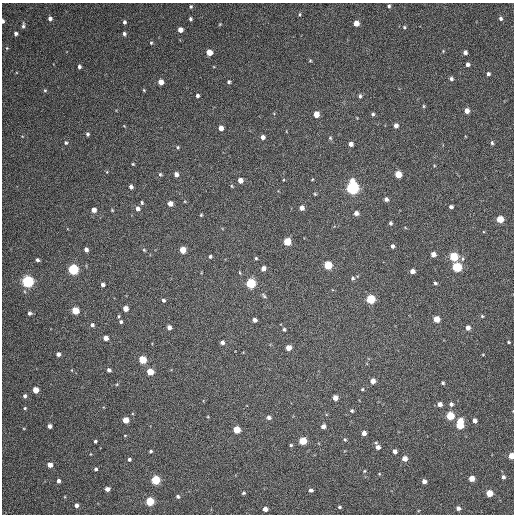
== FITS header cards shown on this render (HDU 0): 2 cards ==
NAXIS1  =                  512 / Axis length
NAXIS2  =                  512 / Axis length

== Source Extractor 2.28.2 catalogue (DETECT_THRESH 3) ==
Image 512 x 512 px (HDU 0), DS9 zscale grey, 1 PNG px = 1 image px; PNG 516 x 516 px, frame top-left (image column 1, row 512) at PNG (2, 3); no overlay
Background 74.8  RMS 8.7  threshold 26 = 3 sigma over >= 5 px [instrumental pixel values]
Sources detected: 160; all 160 listed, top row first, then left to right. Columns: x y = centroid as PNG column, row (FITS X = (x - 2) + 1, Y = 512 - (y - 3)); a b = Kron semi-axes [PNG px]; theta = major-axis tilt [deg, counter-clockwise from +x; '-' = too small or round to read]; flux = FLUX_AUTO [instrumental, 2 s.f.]
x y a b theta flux
191 6 5 4 - 820
389 6 4 4 - 990
300 14 5 3 - 570
50 18 5 4 - 1800
501 18 5 5 - 1400
190 19 4 3 - 1200
3 21 4 3 - 1500
124 22 4 4 - 1300
356 23 5 4 - 5600
220 24 4 3 - 500
23 26 8 4 87 1200
404 27 4 4 - 770
180 30 4 4 - 4500
16 33 4 3 - 1400
124 34 4 4 - 1400
151 43 4 4 - 740
7 48 5 4 - 610
443 51 4 4 - 490
209 52 5 5 - 8100
465 53 4 4 - 2100
310 60 4 4 - 630
468 64 4 4 - 1800
79 67 4 3 - 1300
488 74 4 4 - 1400
451 79 5 4 - 1400
161 82 5 4 - 5600
229 82 4 4 - 1000
45 90 4 4 - 690
144 90 4 3 - 520
197 96 4 4 - 1600
360 96 6 4 80 1200
424 106 5 3 - 630
467 111 4 4 - 4100
316 114 5 4 - 6900
373 114 4 4 - 1000
396 126 4 4 - 2900
221 128 4 4 - 4500
88 134 4 4 - 1200
263 137 4 4 - 2200
330 138 5 4 - 730
66 143 5 4 - 930
492 143 5 4 - 1100
351 144 4 4 - 2700
178 147 5 4 - 700
133 164 3 3 - 580
160 174 5 4 - 810
176 174 5 4 - 2700
398 174 5 5 - 12000
240 180 4 4 - 4100
312 180 4 2 - 440
231 186 5 3 - 590
131 187 4 4 - 2200
352 188 6 5 - 140000
315 194 4 4 - 590
386 199 4 4 - 1800
142 203 4 3 - 810
170 203 4 4 - 4400
451 207 4 4 - 1600
138 208 5 4 - 2100
302 208 5 4 - 3200
94 210 4 4 - 3700
112 210 5 3 - 510
356 213 5 4 - 2500
201 215 3 3 - 650
500 219 5 5 - 15000
390 223 4 4 - 1000
287 242 5 5 - 16000
392 246 4 3 - 1500
86 250 4 4 - 2100
144 250 5 3 - 590
183 250 5 4 - 9400
433 254 4 4 - 3800
210 256 4 4 - 910
454 257 5 5 - 29000
256 258 3 3 - 690
37 260 4 4 - 1300
328 265 5 5 - 24000
457 267 5 5 - 39000
263 268 5 4 - 2700
73 269 5 5 - 65000
412 271 4 4 - 3500
240 273 6 3 -71 560
353 278 6 5 - 1100
28 281 5 5 - 110000
251 283 5 5 - 47000
435 283 4 3 - 970
103 284 4 4 - 2100
264 296 7 4 -53 910
370 299 5 5 - 36000
163 300 4 4 - 1200
125 309 4 4 - 5500
75 311 5 4 - 18000
29 313 5 5 - 1400
119 316 4 4 - 630
482 316 4 4 - 710
436 319 5 4 - 9500
254 320 4 4 - 2600
121 322 4 4 - 1100
92 325 5 4 - 1400
169 327 4 4 - 3000
468 328 4 4 - 3300
284 329 5 4 - 860
106 338 4 4 - 4500
222 342 4 4 - 2000
509 342 3 3 - 610
288 348 4 4 - 4800
58 354 4 4 - 2200
483 355 4 3 - 440
143 360 5 5 - 19000
109 370 4 4 - 1600
150 372 5 4 - 14000
373 381 4 4 - 4500
443 383 3 3 - 1000
362 389 4 3 - 680
35 390 4 4 - 8700
25 396 5 4 - 1400
335 398 4 4 - 4300
440 404 5 4 - 3100
451 404 5 5 - 1900
25 408 3 3 - 690
352 411 5 4 - 880
450 416 5 5 - 26000
269 417 5 5 - 1900
126 420 4 4 - 9200
474 420 4 4 - 3000
460 421 4 4 - 8400
460 425 5 5 - 21000
49 426 4 4 - 2800
323 426 4 4 - 3400
236 430 5 5 - 14000
364 433 4 4 - 3500
345 439 5 4 - 720
95 441 3 3 - 1000
303 441 5 5 - 20000
291 445 4 3 - 750
378 447 5 5 - 3100
151 451 3 3 - 920
394 451 4 4 - 2500
511 456 4 4 - 10000
404 458 4 4 - 5300
129 459 4 4 - 1100
50 465 4 4 - 5400
96 469 4 4 - 1100
364 471 4 4 - 570
379 474 4 3 - 490
503 477 4 4 - 1700
471 478 4 4 - 9100
155 480 5 5 - 39000
58 481 4 3 - 2000
424 481 4 4 - 3600
107 489 4 4 - 3000
311 490 4 3 - 1800
243 493 4 3 - 820
489 493 4 4 - 13000
178 496 4 4 - 1100
150 501 5 5 - 29000
76 505 4 4 - 2300
339 507 4 3 - 780
458 508 4 4 - 2700
265 509 4 4 - 3800
At the frame edge (FLAGS 8, measured only in part): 2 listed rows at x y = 3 21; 511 456